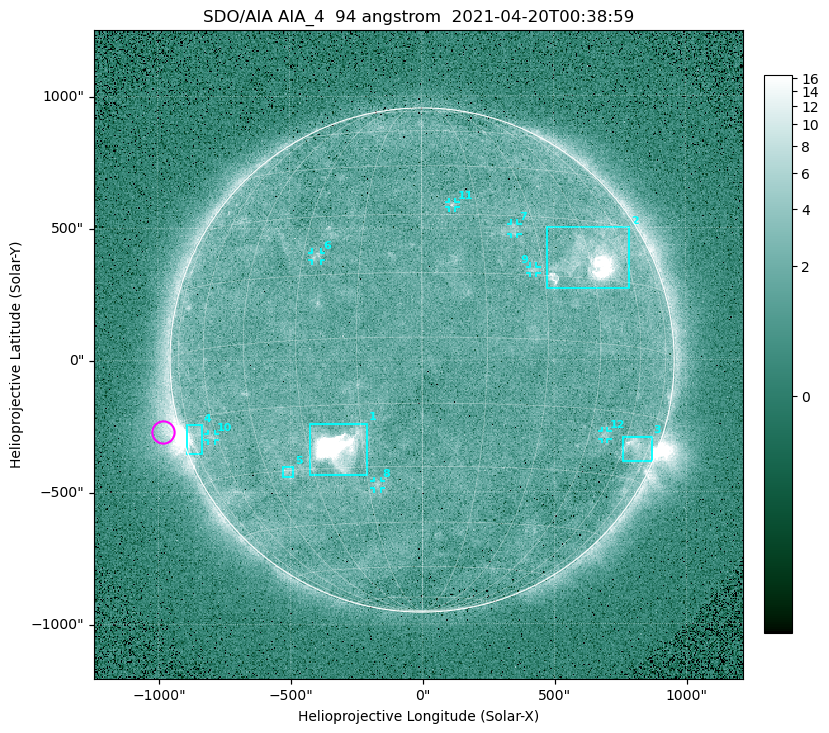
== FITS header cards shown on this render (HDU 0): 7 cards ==
TELESCOP= 'SDO/AIA '
INSTRUME= 'AIA_4   '
WAVELNTH=                   94
WAVEUNIT= 'angstrom'
DATE-OBS= '2021-04-20T00:38:59.12'
CTYPE1  = 'HPLN-TAN'
CTYPE2  = 'HPLT-TAN'

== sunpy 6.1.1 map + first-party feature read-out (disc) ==
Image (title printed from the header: SDO/AIA AIA_4  94 angstrom  2021-04-20T00:38:59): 512 x 512 px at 4.8 arcsec/px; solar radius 955 arcsec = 199 px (full disc in frame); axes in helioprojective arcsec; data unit not stated in the header (colour bar unlabelled)
Orientation: roll -0.138 deg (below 1 deg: not rotated)
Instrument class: DISC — disc imager (sunpy class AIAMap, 94 A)
Bright regions (active regions / flare kernels): reference = the median radial profile (limb darkening/brightening removed); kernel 5 px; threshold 5 sigma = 2.38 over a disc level ~1.71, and >= 1.15x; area >= 9 px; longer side >= 5 px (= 24 arcsec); searched inside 0.97 R_sun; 12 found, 12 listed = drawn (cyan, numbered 1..; 7 of them under ~33 arcsec drawn as corner ticks so the feature stays visible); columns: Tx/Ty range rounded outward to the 10 arcsec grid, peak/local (2 s.f.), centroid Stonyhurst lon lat
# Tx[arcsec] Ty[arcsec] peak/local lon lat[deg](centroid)
1 -430..-210 -440..-240 323 -22 -25
2 470..790 270..500 29 +46 +20
3 760..870 -390..-290 4.8 +67 -22
4 -900..-830 -360..-240 7.3 -73 -20
5 -530..-490 -440..-400 3 -38 -30
6 -420..-380 380..410 3 -26 +20
7 340..370 470..520 2.7 +24 +26
8 -180..-160 -490..-450 3 -12 -35
9 410..440 330..360 2.8 +27 +16
10 -810..-780 -300..-280 2.7 -63 -20
11 100..130 580..600 2.9 +8 +33
12 680..700 -300..-270 2.9 +51 -21
Off-limb structures (1.02-1.3 R_sun): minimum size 50 px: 6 found; the strongest spans PA ~90..115 deg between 1.02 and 1.22 R_sun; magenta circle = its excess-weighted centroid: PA ~105 deg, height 1.07 R_sun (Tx ~-980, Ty ~-270 arcsec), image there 4.7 x the reference